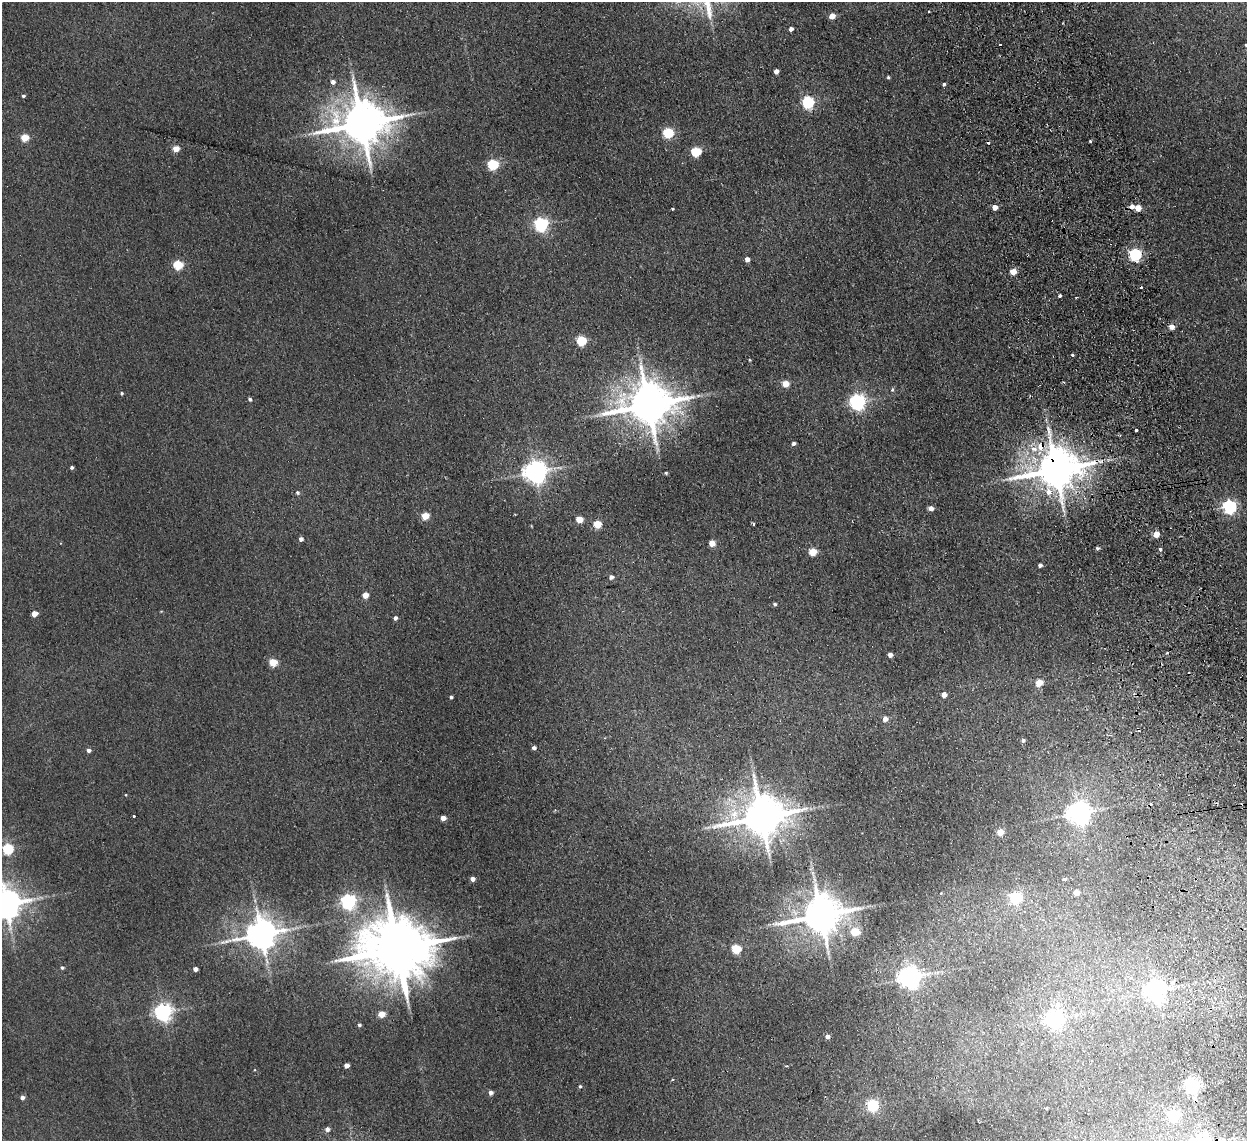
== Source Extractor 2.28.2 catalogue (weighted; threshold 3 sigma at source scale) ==
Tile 6 of 4 x 4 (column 2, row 2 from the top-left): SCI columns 1297-2541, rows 2434-3572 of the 5082 x 4980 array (HDU 1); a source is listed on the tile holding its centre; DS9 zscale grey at full resolution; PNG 1249 x 1143 px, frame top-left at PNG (2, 2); no overlay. Shown black and unused: <1% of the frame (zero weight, under 2 of 3 exposures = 3% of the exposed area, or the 3 px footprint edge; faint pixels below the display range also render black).
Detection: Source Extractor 2.28.2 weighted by HDU 2 'WHT'; one run over the whole footprint, this tile lists its part. Background 0.0678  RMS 0.0098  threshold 0.044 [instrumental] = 3 sigma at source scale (4.5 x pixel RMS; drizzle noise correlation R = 1.50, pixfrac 1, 0.05/0.05 arcsec/px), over >= 5 px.
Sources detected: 125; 1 too faint to see at this stretch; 8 cosmic-ray / hot-pixel residue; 1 long thin detection or spike segment (spike, bleed or trail) — not listed; the other 115 listed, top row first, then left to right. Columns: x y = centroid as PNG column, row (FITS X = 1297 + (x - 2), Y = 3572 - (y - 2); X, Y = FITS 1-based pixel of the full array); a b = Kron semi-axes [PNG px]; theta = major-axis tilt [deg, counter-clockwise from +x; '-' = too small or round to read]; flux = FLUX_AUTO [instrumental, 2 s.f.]
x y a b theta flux
929 11 3 3 - 1.4
832 16 5 4 - 11
791 29 4 4 - 3.8
1246 45 3 2 - 0.83
776 71 4 4 - 5
888 77 4 4 - 1.2
333 82 5 4 - 4
944 84 4 3 - 1.6
23 96 4 3 - 1.7
808 102 6 5 - 130
361 124 14 12 6 4300
668 133 5 5 - 76
25 138 5 4 - 27
1090 141 3 3 - 2.2
176 149 4 4 - 15
696 151 5 5 - 61
493 164 5 5 - 84
995 207 4 4 - 8
1138 208 5 4 - 16
672 209 3 2 - 0.9
541 224 6 6 - 220
1135 254 5 5 - 160
747 259 4 4 - 4.9
178 265 5 5 - 53
1013 272 4 4 - 14
1060 296 3 3 - 4
1172 327 5 5 - 8
581 341 5 5 - 63
1072 355 3 3 - 3.6
750 360 4 3 - 0.77
1063 382 3 3 - 0.85
785 384 5 4 - 18
892 390 5 4 - 1.5
122 393 4 3 - 1.2
250 399 4 4 - 1.9
857 402 6 6 - 330
648 405 14 11 7 4100
1136 430 3 3 - 3.6
793 443 4 4 - 2.3
1040 447 5 5 - 10
1034 448 8 6 3 6.2
72 467 3 3 - 2
1056 469 13 10 11 3900
535 472 7 7 - 830
666 473 3 3 - 1.1
297 492 5 5 - 1.7
1048 492 9 7 -89 8.2
1230 507 6 6 - 190
931 508 4 4 - 6.2
425 516 5 5 - 22
579 519 5 5 - 20
597 524 5 5 - 32
753 524 3 3 - 1.5
1156 534 5 5 - 12
301 539 4 4 - 3.6
712 543 5 5 - 12
1097 548 5 4 - 1.5
1160 549 5 4 - 1.4
813 552 5 5 - 26
1040 565 4 4 - 2.8
611 577 4 4 - 3.5
365 595 4 4 - 13
775 604 4 4 - 1.8
34 614 4 4 - 12
395 618 4 4 - 3.1
1167 653 3 2 - 0.8
890 655 4 4 - 4.5
273 662 5 5 - 29
1039 682 5 5 - 19
944 694 4 4 - 6.7
451 697 3 3 - 1.7
885 719 4 4 - 6.4
1023 740 5 4 - 2.1
534 748 5 4 - 2.3
89 750 4 4 - 3.1
1079 813 7 7 - 840
134 816 3 2 - 0.96
761 817 13 11 15 3600
443 818 4 4 - 7.8
1000 832 5 4 - 17
8 849 5 5 - 78
472 879 4 4 - 5.1
1065 879 4 3 - 1.5
1076 893 4 4 - 7.4
1015 898 6 6 - 110
349 901 6 6 - 270
6 904 9 8 - 1700
821 915 12 10 14 3300
855 932 5 5 - 37
261 934 9 8 - 2000
397 949 20 16 -3 7900
736 949 5 5 - 44
62 968 5 5 - 1.5
195 969 4 4 - 5.1
909 977 7 7 - 720
1173 983 3 3 - 15
1155 990 7 7 - 630
1057 1004 9 8 - 6.2
163 1012 6 6 - 400
382 1014 5 4 - 19
1054 1019 6 6 - 430
359 1025 4 4 - 1.8
827 1036 4 4 - 3.8
346 1065 4 4 - 7.4
786 1066 4 3 - 1.2
672 1079 3 2 - 1.4
580 1086 5 4 - 1.3
1191 1086 6 6 - 220
491 1093 4 4 - 4.2
22 1097 4 4 - 3.8
873 1105 5 5 - 120
1046 1108 3 3 - 0.99
1173 1115 6 6 - 93
327 1129 5 5 - 3.7
1234 1138 7 4 -19 2.3
Overlapping masked pixels (flux is a lower limit): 2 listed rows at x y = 1040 447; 1056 469
Isophote crosses this tile's border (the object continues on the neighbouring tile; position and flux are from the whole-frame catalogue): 2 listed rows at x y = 1246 45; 6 904